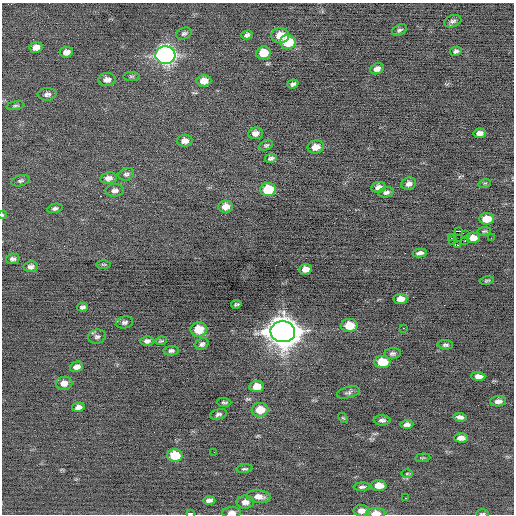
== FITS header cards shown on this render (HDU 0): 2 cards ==
NAXIS1  =                  512 / Axis length
NAXIS2  =                  512 / Axis length

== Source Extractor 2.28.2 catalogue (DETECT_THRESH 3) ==
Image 512 x 512 px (HDU 0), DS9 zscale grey, 1 PNG px = 1 image px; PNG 516 x 516 px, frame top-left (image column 1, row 512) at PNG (2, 3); each listed source drawn as its Kron ellipse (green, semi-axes under 4 px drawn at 4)
Background -0.111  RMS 0.72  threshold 2.15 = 3 sigma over >= 5 px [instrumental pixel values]
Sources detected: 99; all 99 listed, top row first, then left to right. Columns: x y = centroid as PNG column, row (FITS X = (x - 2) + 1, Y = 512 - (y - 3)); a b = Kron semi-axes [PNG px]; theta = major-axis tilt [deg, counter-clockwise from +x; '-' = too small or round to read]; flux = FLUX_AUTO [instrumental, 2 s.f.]
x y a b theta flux
453 21 9 6 18 140
399 30 8 5 27 110
184 33 8 5 22 110
247 35 6 4 16 120
280 35 9 7 3 730
288 42 8 7 - 1900
36 47 6 5 - 270
456 51 6 4 11 120
66 52 7 5 6 230
263 53 7 6 - 860
165 55 10 9 - 20000
377 69 7 5 24 220
131 76 8 4 0 71
107 80 8 6 4 240
204 81 7 5 5 420
293 84 5 4 - 110
47 94 9 6 5 150
15 106 9 4 9 82
255 133 7 6 - 260
479 133 6 5 - 240
185 141 8 6 5 280
266 145 7 5 26 80
316 147 8 6 12 450
271 158 6 4 10 130
126 174 8 6 19 120
108 178 8 6 10 230
21 181 9 5 17 110
485 183 6 4 17 53
409 184 7 6 - 200
378 187 7 5 10 230
115 190 9 6 3 170
268 190 8 6 8 1700
386 192 8 5 11 140
225 206 7 6 - 350
55 208 8 4 12 110
2 215 4 3 - 41
486 219 7 5 3 640
458 231 3 2 - 4400
484 231 7 4 8 69
465 235 2 2 - 390
451 237 2 2 - 320
473 238 7 5 -3 360
491 238 2 2 - 31
452 240 3 2 - 130
465 241 3 2 - 70
458 245 3 3 - 1600
420 253 7 4 10 180
13 259 7 5 11 140
103 264 7 3 -1 55
31 267 7 5 8 160
305 269 6 5 - 320
487 281 7 3 11 68
400 299 7 5 7 350
236 304 5 3 - 71
82 307 5 4 - 110
124 322 9 6 12 130
349 325 8 6 -2 960
403 328 2 2 - 130
199 329 8 7 - 1100
283 332 12 10 -3 82000
97 336 9 7 11 140
147 341 7 5 -1 150
161 341 6 3 7 65
202 344 7 5 33 120
445 345 8 4 -4 100
171 351 7 5 3 110
393 353 8 5 6 130
382 362 8 6 0 1100
76 367 7 5 17 250
478 376 7 4 -3 220
64 383 8 6 9 340
257 386 7 5 7 520
348 392 12 5 14 130
498 401 8 5 3 200
224 402 7 3 -1 74
78 407 6 4 13 200
260 410 8 6 5 850
218 414 9 5 16 120
460 417 7 4 -7 160
343 418 6 3 -44 54
382 420 8 5 -1 140
407 424 6 4 2 160
461 438 7 4 -2 260
214 452 2 2 - 22
175 455 7 6 - 1500
423 458 8 3 5 58
244 469 8 3 7 72
407 474 6 4 1 62
379 485 8 5 -2 450
362 487 8 4 1 120
259 496 12 6 -7 340
405 498 3 2 - 240
209 500 6 4 1 140
245 502 9 6 2 260
361 511 8 5 -2 250
232 513 9 5 2 220
376 513 9 5 0 440
483 513 6 3 1 54
190 514 3 2 - 1100
At the frame edge (FLAGS 8, measured only in part): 5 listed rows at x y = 2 215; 232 513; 376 513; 483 513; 190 514